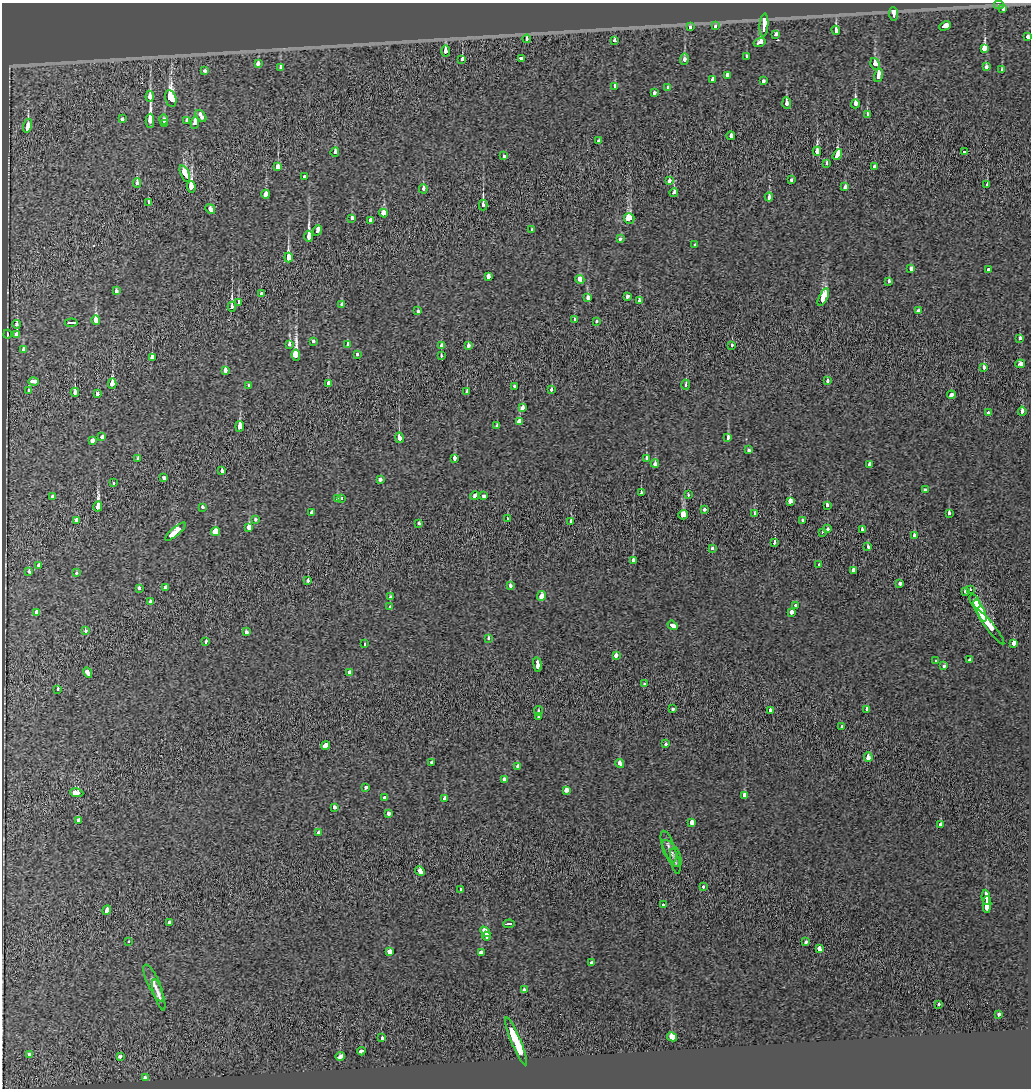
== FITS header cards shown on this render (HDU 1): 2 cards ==
NAXIS1  =                 1029
NAXIS2  =                 1086

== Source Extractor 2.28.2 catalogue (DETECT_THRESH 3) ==
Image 1029 x 1086 px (HDU 1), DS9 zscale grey, 1 PNG px = 1 image px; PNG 1033 x 1090 px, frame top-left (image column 1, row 1086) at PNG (2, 3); each listed source drawn as its Kron ellipse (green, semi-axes under 4 px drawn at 4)
Background -0.727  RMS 0.31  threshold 0.925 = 3 sigma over >= 5 px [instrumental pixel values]
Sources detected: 281; all 281 listed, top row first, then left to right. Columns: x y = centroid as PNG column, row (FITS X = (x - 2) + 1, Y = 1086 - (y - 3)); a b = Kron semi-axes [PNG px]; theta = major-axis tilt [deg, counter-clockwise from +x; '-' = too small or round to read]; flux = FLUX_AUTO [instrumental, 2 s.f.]
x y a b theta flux
999 5 5 4 - 40
1003 9 4 3 - 390
894 14 7 3 -86 950
764 25 11 3 85 2000
716 26 3 3 - 190
945 26 6 3 28 1500
690 27 3 3 - 210
836 30 4 3 - 880
776 35 4 3 - 420
1027 37 4 3 - 140
527 39 4 3 - 93
614 41 3 3 - 320
760 42 6 3 18 1800
984 48 4 3 - 4200
445 51 6 3 90 340
747 57 3 3 - 190
521 58 4 3 - 280
462 59 3 3 - 790
684 59 6 3 88 160
258 63 4 3 - 330
875 64 6 4 -72 240
280 67 4 3 - 160
986 67 3 3 - 230
205 70 3 3 - 170
1002 70 4 3 - 180
727 75 4 3 - 250
878 75 7 4 71 3200
713 79 3 3 - 530
763 81 3 3 - 310
615 87 4 3 - 140
668 87 4 3 - 100
654 92 3 3 - 250
150 96 5 3 - 500
171 98 8 5 -78 2100
787 103 6 3 -86 220
855 104 4 3 - 1100
867 114 3 3 - 91
201 116 7 4 -50 620
122 119 3 3 - 240
163 120 5 3 - 200
150 121 7 3 88 3200
187 121 4 3 - 210
164 123 4 3 - 120
195 123 6 4 81 300
28 126 7 3 75 890
731 136 4 3 - 470
599 141 4 3 - 230
817 151 4 3 - 2100
964 151 3 3 - 200
335 152 5 3 - 150
837 155 6 3 56 2800
503 156 3 3 - 120
827 163 4 3 - 100
278 166 3 3 - 1800
874 167 3 3 - 290
185 174 9 4 -67 1100
304 176 3 3 - 200
669 180 3 3 - 360
791 180 3 3 - 110
137 183 4 3 - 210
987 185 3 3 - 110
191 187 6 3 -87 1500
845 187 4 3 - 170
423 189 5 3 - 180
674 193 4 3 - 260
266 194 4 3 - 4500
769 197 4 3 - 220
148 203 4 3 - 110
483 205 5 3 - 1500
210 209 5 3 - 1100
383 213 4 4 - 810
352 218 4 3 - 220
629 218 5 5 - 990
370 220 3 3 - 980
532 229 3 3 - 130
317 230 6 3 63 630
309 236 6 3 -89 2200
620 238 3 3 - 200
695 245 3 3 - 180
288 258 5 3 - 2200
911 269 4 4 - 180
988 270 3 3 - 180
488 277 4 3 - 440
580 279 4 3 - 620
888 282 4 3 - 140
116 291 3 3 - 160
261 294 3 3 - 210
627 296 4 3 - 180
823 297 9 4 63 1400
588 298 4 3 - 340
639 301 3 3 - 380
238 302 4 3 - 140
342 305 4 3 - 200
232 307 5 3 - 2900
918 310 3 3 - 230
418 311 3 3 - 96
575 319 4 3 - 78
96 320 5 4 - 1100
596 321 3 3 - 110
71 323 6 3 4 3300
17 324 4 3 - 140
7 334 4 2 - 22
17 334 3 3 - 1100
1020 338 4 3 - 150
313 342 3 3 - 110
289 344 3 3 - 270
348 345 3 3 - 210
468 345 4 3 - 160
732 345 3 3 - 150
442 346 3 3 - 320
23 350 4 3 - 140
357 354 3 3 - 120
296 355 6 4 -83 6100
441 356 3 3 - 120
152 357 4 3 - 350
1020 364 5 3 - 680
984 367 3 3 - 160
225 371 4 3 - 490
34 381 5 3 - 1100
828 381 3 3 - 120
112 384 5 3 - 590
328 384 3 3 - 220
686 385 5 3 - 110
249 386 3 3 - 180
515 386 3 3 - 110
551 389 3 3 - 87
29 391 4 3 - 330
75 392 4 3 - 410
467 392 4 3 - 170
98 394 3 3 - 220
951 395 4 3 - 590
522 408 4 3 - 580
1022 411 4 3 - 240
988 412 3 3 - 86
519 421 4 3 - 2200
240 426 5 3 - 410
497 426 4 3 - 140
102 437 3 3 - 220
399 438 5 3 - 240
728 438 4 3 - 230
92 441 4 3 - 350
748 450 4 3 - 170
138 458 4 3 - 110
454 458 4 3 - 360
646 459 3 3 - 220
655 464 4 3 - 280
870 464 4 3 - 230
222 471 4 3 - 240
164 478 3 3 - 400
380 480 4 3 - 150
113 483 3 3 - 140
925 490 3 3 - 180
641 493 4 3 - 100
688 495 3 3 - 79
474 496 4 3 - 250
484 496 4 3 - 460
53 497 4 3 - 260
337 498 3 3 - 360
341 498 3 3 - 55
790 501 4 3 - 590
827 505 4 3 - 230
98 506 5 3 - 4500
203 507 4 3 - 150
704 509 3 3 - 210
312 512 4 3 - 380
755 513 4 3 - 180
949 513 4 3 - 110
683 515 5 4 - 790
255 519 3 3 - 110
507 519 3 3 - 180
77 520 3 3 - 1200
802 520 3 3 - 280
571 521 4 3 - 340
418 523 3 3 - 130
249 527 4 4 - 680
827 529 3 3 - 140
862 529 4 3 - 110
175 532 13 4 41 2000
216 532 4 4 - 2100
822 532 3 3 - 100
914 535 3 3 - 120
775 543 4 3 - 190
868 547 4 3 - 330
712 548 3 3 - 110
633 560 4 3 - 140
819 564 3 3 - 180
39 565 4 3 - 220
853 570 4 3 - 870
29 572 3 3 - 160
77 573 3 3 - 78
308 580 3 3 - 110
900 583 3 3 - 290
510 586 3 3 - 170
139 588 3 3 - 230
165 588 3 3 - 800
970 589 3 3 - 420
966 591 4 3 - 420
391 596 3 3 - 220
542 596 5 3 - 910
975 601 8 3 -60 1500
151 602 4 3 - 230
796 606 3 3 - 270
390 607 3 3 - 85
980 611 12 3 -65 2600
37 612 4 4 - 680
792 612 3 3 - 810
673 625 5 3 - 640
991 627 21 4 -52 2000
85 631 3 3 - 110
246 632 3 3 - 260
488 638 3 3 - 120
206 642 4 3 - 210
1014 643 4 3 - 1200
364 644 3 3 - 54
616 655 4 3 - 400
970 660 4 3 - 280
936 661 3 3 - 110
537 664 7 3 -81 780
944 666 3 3 - 90
349 672 4 3 - 550
88 673 5 3 - 510
645 684 3 3 - 200
58 689 3 3 - 110
673 709 3 3 - 240
866 709 3 3 - 350
771 710 3 3 - 770
538 711 5 4 - 44
539 716 4 3 - 210
842 726 4 3 - 160
666 744 3 3 - 220
326 746 4 3 - 1900
868 757 5 3 - 730
432 762 3 3 - 43
620 764 4 3 - 310
518 767 3 3 - 170
504 779 4 3 - 170
366 788 3 3 - 860
566 790 4 3 - 930
77 793 6 3 -9 1300
744 795 4 3 - 230
384 798 3 3 - 230
445 799 4 3 - 720
334 807 4 3 - 270
388 813 4 3 - 260
79 820 4 3 - 300
692 822 4 4 - 600
941 825 4 3 - 250
319 832 4 3 - 450
669 847 16 6 -70 100
672 853 15 7 -58 100
675 861 13 4 -77 54
420 871 5 3 - 680
703 887 3 3 - 240
461 889 3 3 - 2200
986 897 8 3 -85 1200
663 905 3 3 - 130
987 905 8 3 87 1000
107 910 5 3 - 650
169 923 3 3 - 200
509 924 6 3 5 83
485 932 6 3 -48 1200
487 936 4 3 - 900
129 941 3 3 - 66
806 942 3 3 - 170
819 949 4 3 - 1300
389 952 4 3 - 640
481 952 4 3 - 470
591 963 3 3 - 500
153 983 20 6 -66 140
524 990 4 3 - 380
159 995 16 4 -72 100
939 1005 3 3 - 170
998 1014 3 3 - 310
672 1037 5 3 - 3100
382 1038 3 3 - 210
516 1041 26 4 -67 840
361 1051 4 3 - 340
29 1054 3 3 - 120
120 1056 4 3 - 200
340 1056 4 3 - 1000
145 1078 3 3 - 170
At the frame edge (FLAGS 8, measured only in part): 1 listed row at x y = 1027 37